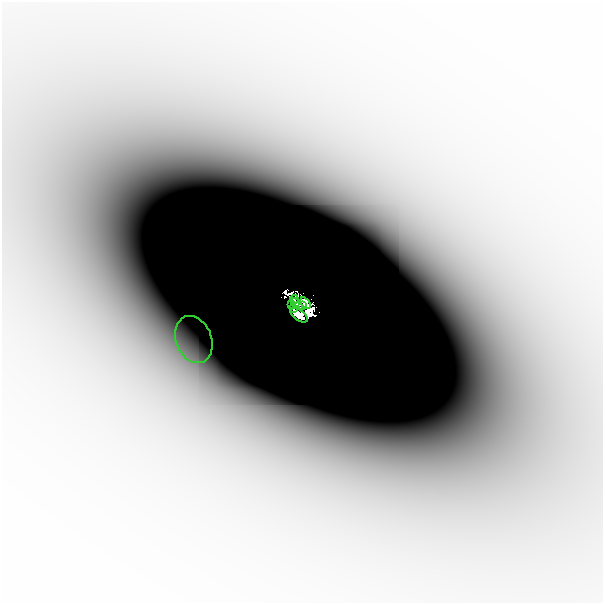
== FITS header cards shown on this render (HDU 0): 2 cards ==
NAXIS1  =                  601
NAXIS2  =                  601

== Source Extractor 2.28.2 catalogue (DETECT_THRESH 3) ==
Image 601 x 601 px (HDU 0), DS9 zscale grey, 1 PNG px = 1 image px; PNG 605 x 605 px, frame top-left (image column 1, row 601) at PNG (2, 2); each listed source drawn as its Kron ellipse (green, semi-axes under 4 px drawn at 4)
Background -2.84e-06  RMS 1.0e-06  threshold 3.02e-06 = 3 sigma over >= 5 px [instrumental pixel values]
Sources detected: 11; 3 with non-positive FLUX_AUTO (blend fragments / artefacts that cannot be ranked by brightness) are neither listed nor drawn; the other 8 listed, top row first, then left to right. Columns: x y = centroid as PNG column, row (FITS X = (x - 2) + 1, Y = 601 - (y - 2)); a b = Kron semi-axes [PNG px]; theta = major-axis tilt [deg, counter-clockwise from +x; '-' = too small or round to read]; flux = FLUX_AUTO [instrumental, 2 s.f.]
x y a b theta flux
294 300 4 4 - 0.096
305 303 6 4 -52 0.45
291 304 3 2 - 0.046
297 304 7 3 -43 0.31
302 305 3 3 - 0.12
293 309 4 3 - 0.053
299 315 10 5 -35 0.28
194 340 24 18 -69 0.0025
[3 non-positive-flux detections neither listed nor drawn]